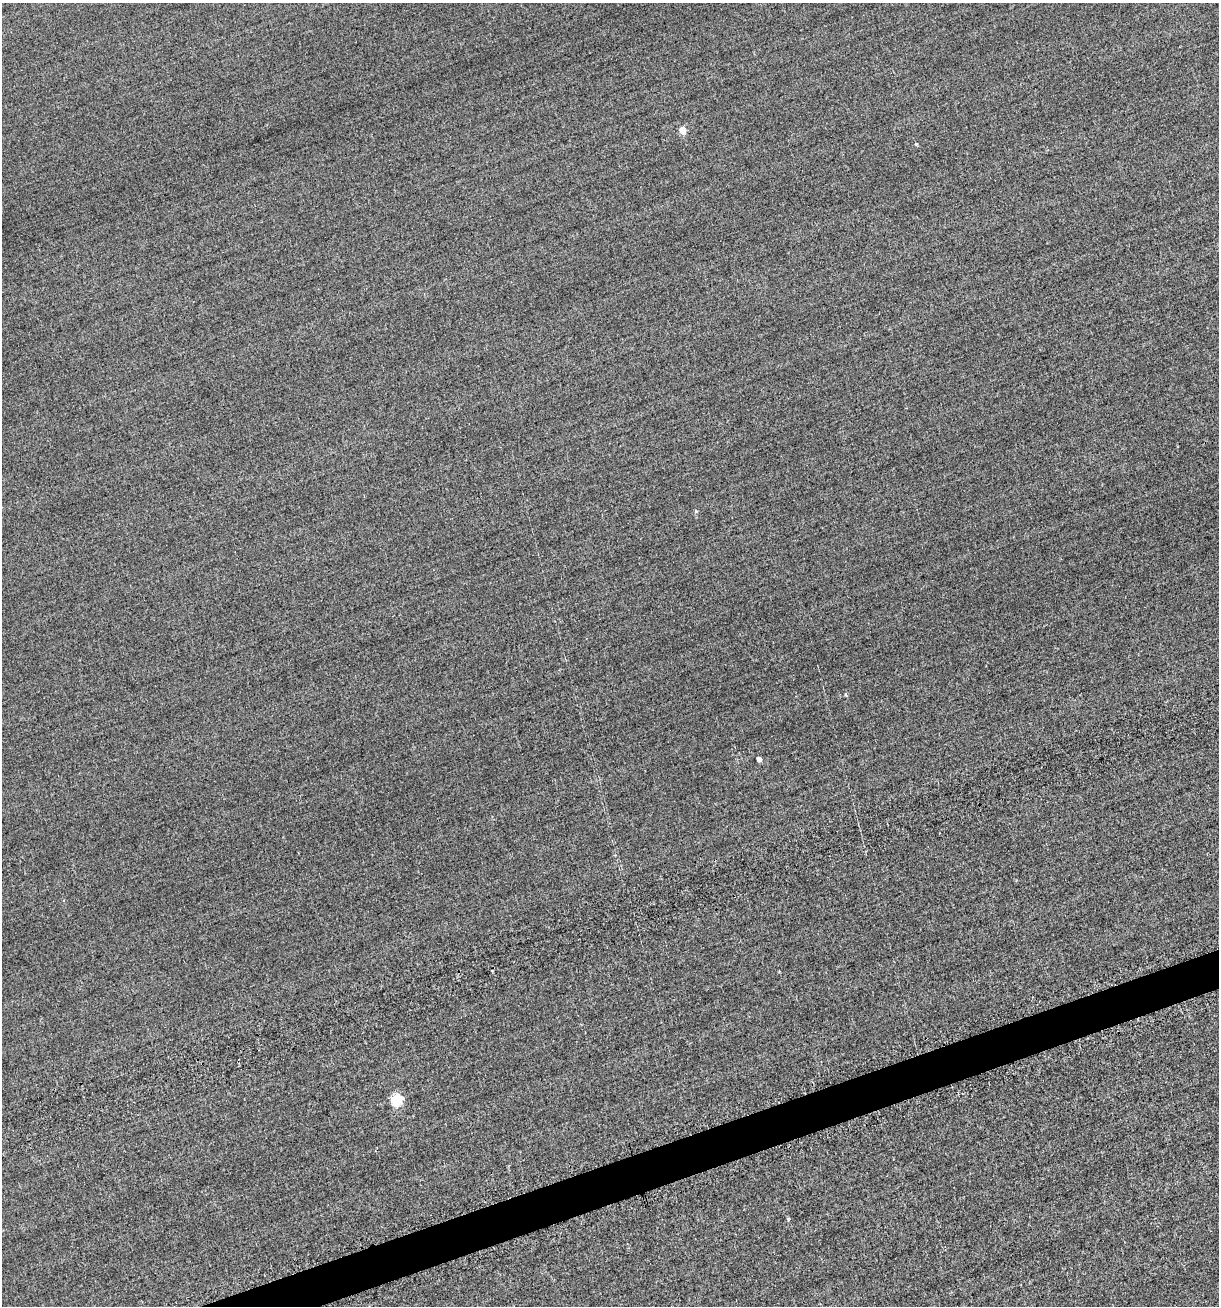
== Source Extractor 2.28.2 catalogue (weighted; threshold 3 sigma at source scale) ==
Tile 7 of 4 x 4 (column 3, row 2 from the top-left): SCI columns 2647-3863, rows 2694-3997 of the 5577 x 5599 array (HDU 1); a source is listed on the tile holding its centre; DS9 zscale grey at full resolution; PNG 1221 x 1308 px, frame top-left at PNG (2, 3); no overlay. Shown black and unused: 2% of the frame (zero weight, under 2 of 3 exposures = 12% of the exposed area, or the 3 px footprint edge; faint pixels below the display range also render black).
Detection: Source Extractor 2.28.2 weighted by HDU 2 'WHT'; one run over the whole footprint, this tile lists its part. Background -0.476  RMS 3.4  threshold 15.3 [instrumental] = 3 sigma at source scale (4.5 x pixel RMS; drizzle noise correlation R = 1.50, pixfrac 1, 0.05/0.05 arcsec/px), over >= 5 px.
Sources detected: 6; all 6 listed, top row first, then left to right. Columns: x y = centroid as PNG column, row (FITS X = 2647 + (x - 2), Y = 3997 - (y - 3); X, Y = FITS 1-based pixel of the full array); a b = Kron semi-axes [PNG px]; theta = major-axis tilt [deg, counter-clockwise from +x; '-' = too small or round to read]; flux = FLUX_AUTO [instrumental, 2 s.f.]
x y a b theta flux
683 130 5 5 - 5400
916 144 4 4 - 310
696 511 4 4 - 490
759 759 4 4 - 2100
397 1100 6 6 - 30000
788 1219 5 4 - 430